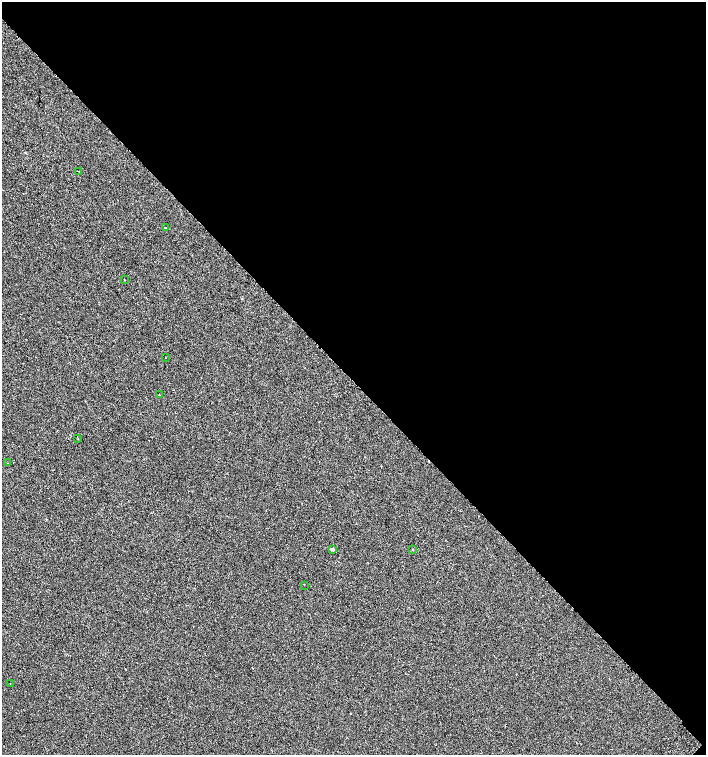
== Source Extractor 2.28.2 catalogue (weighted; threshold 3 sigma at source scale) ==
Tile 8 of 4 x 4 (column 4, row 2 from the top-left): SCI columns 4495-5902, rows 3056-4561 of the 6105 x 6114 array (HDU 1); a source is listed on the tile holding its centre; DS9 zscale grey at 2 x 2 block average (1 PNG px = mean of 2 x 2 image px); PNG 708 x 757 px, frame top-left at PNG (2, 2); each listed source drawn as its Kron ellipse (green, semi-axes under 4 px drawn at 4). Shown black and unused: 51% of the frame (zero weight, under 2 of 3 exposures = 3% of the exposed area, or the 3 px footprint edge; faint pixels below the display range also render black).
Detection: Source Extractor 2.28.2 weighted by HDU 2 'WHT'; one run over the whole footprint, this tile lists its part. Background 0.00142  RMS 0.0035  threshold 0.0155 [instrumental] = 3 sigma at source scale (4.5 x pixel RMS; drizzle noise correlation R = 1.50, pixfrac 1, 0.0396/0.0396 arcsec/px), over >= 5 px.
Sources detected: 12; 1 cosmic-ray / hot-pixel residue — neither listed nor drawn; the other 11 listed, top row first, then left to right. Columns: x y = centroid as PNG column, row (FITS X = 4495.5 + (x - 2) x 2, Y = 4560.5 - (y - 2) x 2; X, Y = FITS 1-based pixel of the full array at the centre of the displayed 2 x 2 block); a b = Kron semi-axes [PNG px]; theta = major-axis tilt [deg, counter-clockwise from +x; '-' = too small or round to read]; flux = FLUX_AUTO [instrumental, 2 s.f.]
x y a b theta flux
78 171 2 2 - 0.42
165 228 2 2 - 0.95
124 280 2 2 - 0.4
165 357 2 2 - 0.28
159 395 2 2 - 2.1
78 439 2 2 - 0.29
7 463 2 2 - 0.39
333 549 3 2 - 2.2
412 549 3 2 - 0.36
304 585 2 2 - 0.45
10 684 2 2 - 0.37
Diffuse or blended objects may show on this block-average render without a row.